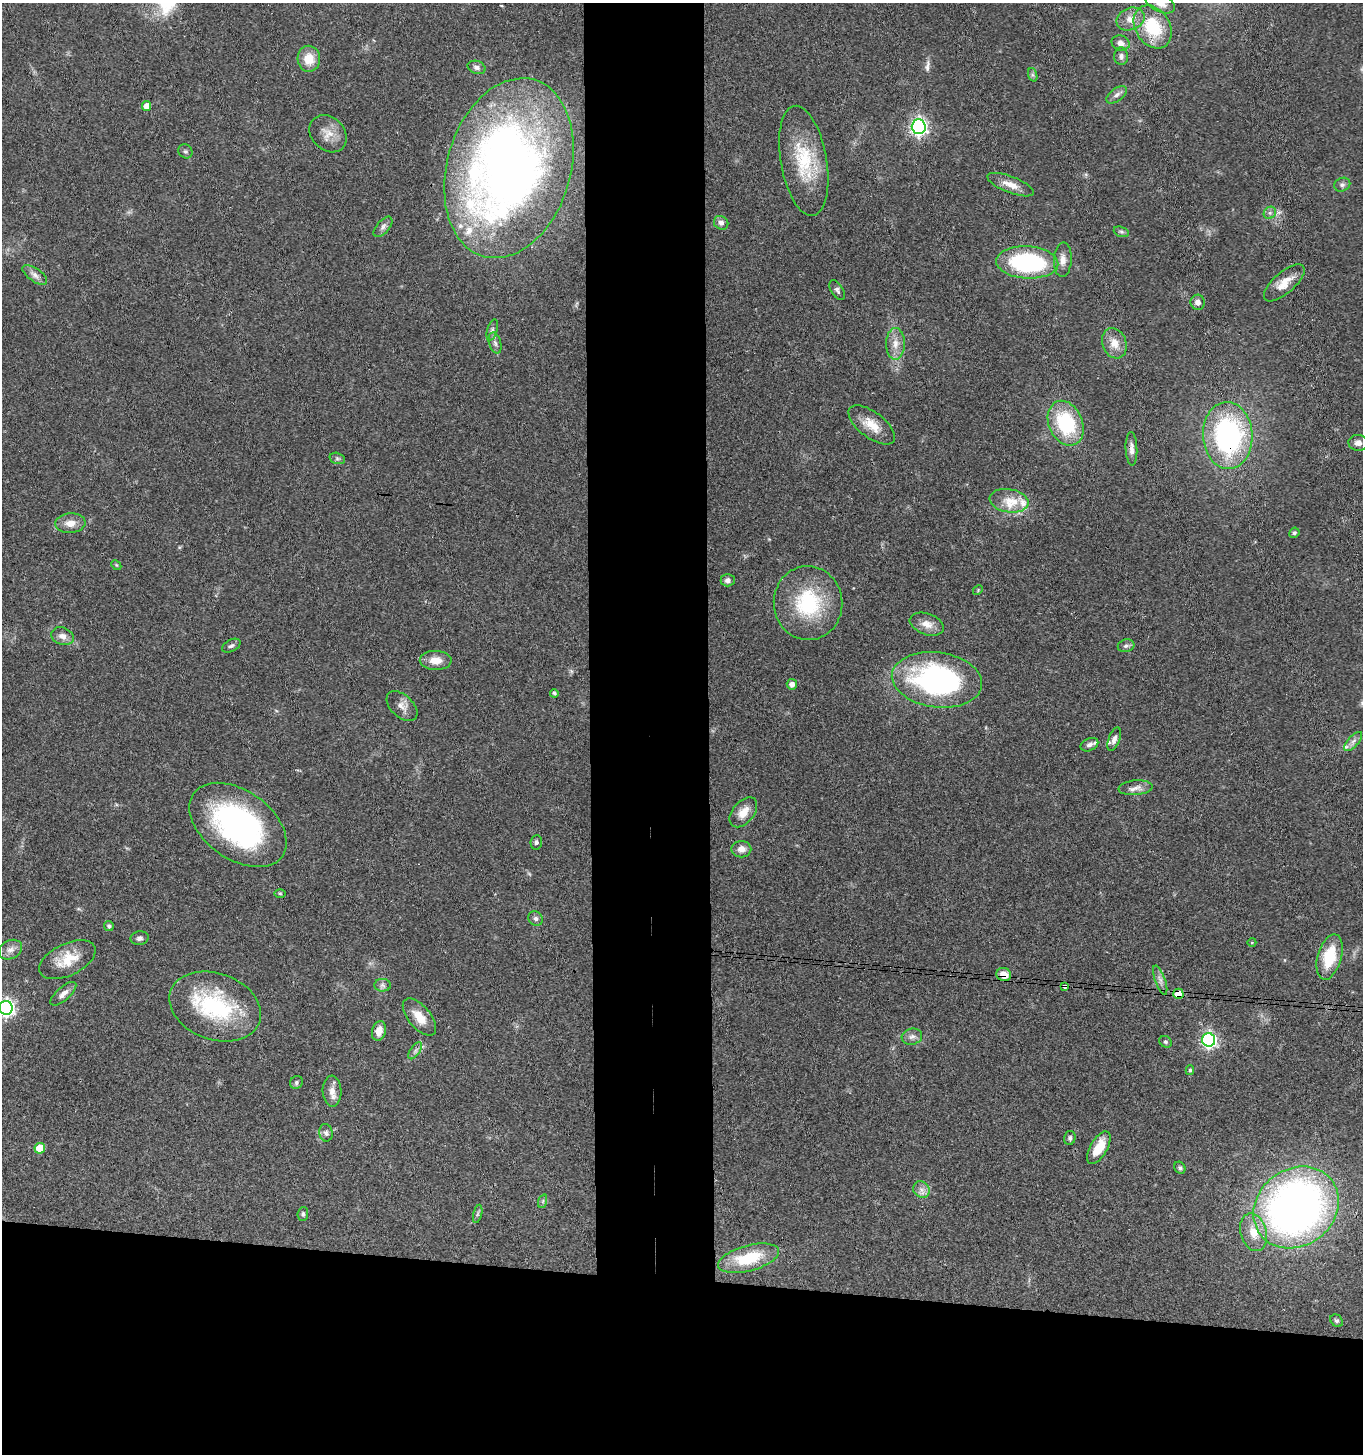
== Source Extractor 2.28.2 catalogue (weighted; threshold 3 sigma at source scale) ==
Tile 8 of 3 x 3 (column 2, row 3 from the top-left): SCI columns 1565-2925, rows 6-1457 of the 4443 x 4369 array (HDU 1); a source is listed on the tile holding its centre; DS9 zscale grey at full resolution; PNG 1365 x 1456 px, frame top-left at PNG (2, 3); each listed source drawn as its Kron ellipse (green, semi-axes under 4 px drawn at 4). Shown black and unused: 20% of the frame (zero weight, under 3 of 4 exposures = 6% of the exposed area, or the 3 px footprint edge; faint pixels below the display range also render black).
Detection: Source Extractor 2.28.2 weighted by HDU 2 'WHT'; one run over the whole footprint, this tile lists its part. Background 0.0671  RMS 0.0053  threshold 0.024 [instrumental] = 3 sigma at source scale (4.5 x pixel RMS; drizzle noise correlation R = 1.50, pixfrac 1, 0.05/0.05 arcsec/px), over >= 5 px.
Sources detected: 108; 1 long thin detection or spike segment (spike, bleed or trail) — neither listed nor drawn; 8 inside a brighter listed object's ellipse — not listed separately; the other 99 listed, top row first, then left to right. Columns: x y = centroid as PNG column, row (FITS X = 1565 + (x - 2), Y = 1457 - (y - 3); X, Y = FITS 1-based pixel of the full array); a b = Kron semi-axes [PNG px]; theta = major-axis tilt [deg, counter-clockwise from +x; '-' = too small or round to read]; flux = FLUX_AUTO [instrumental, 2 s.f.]
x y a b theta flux
1160 3 16 9 -25 5.9
1130 19 14 11 22 5.8
1153 27 23 17 -58 27
1121 43 9 7 -20 3
1121 56 9 7 -89 1.9
309 59 13 11 -88 9.3
477 67 9 6 -17 1.8
1033 75 7 4 -71 0.99
1117 95 12 6 36 2.2
147 106 5 4 - 5.1
919 127 7 7 - 190
328 134 20 16 -45 7.5
185 151 7 6 - 1.2
804 161 56 23 -80 32
509 168 92 62 74 390
1011 185 25 8 -21 6.3
1342 185 8 6 24 1.5
1270 213 6 5 - 1.3
721 223 7 6 - 2.4
383 227 12 6 49 2.2
1121 232 8 5 -19 1.1
1063 260 17 9 87 4.5
1027 262 31 16 -3 73
35 275 14 6 -35 2.9
1284 283 25 10 41 7.8
837 290 11 6 -58 1.6
1198 302 7 7 - 2.7
492 330 11 5 73 1.5
495 343 11 6 -74 2
1114 343 15 12 -69 6.6
895 344 16 9 90 5.6
1066 423 23 17 -66 39
872 425 27 13 -37 10
1228 435 33 24 -87 100
1358 443 9 8 - 2.7
1131 449 17 6 -87 3
337 458 8 5 -17 1.2
1009 501 20 11 -9 7.7
70 523 15 10 4 5.3
1294 533 5 4 - 0.88
116 565 5 4 - 0.64
728 580 7 6 - 1.9
978 590 5 4 - 0.57
808 603 37 34 -85 42
927 624 18 10 -20 5.3
62 636 11 8 -20 3.7
231 646 10 6 27 1.5
1126 646 8 6 12 1.5
436 660 16 9 -1 6.3
937 680 45 27 -8 110
792 684 5 5 - 3.2
554 693 4 3 - 1
402 706 18 11 -43 4.5
1114 739 12 5 70 2.4
1353 741 12 5 48 2.3
1089 745 9 6 25 2.1
1136 788 17 7 5 3.4
743 812 17 10 50 6.7
238 825 54 34 -35 120
536 842 7 5 83 1.2
741 849 10 8 0 3.5
280 893 5 3 - 0.61
536 918 8 7 - 1.6
109 926 5 4 - 1.1
140 938 9 7 10 1.7
1252 942 4 3 - 0.42
10 950 12 9 28 3.5
1330 957 23 12 74 21
67 960 30 16 26 13
1004 975 7 6 - 5.7
1160 980 15 5 -71 2.7
382 985 8 6 -1 1.7
1065 986 4 3 - 5.2
63 994 16 7 42 3.5
1178 994 5 5 - 12
215 1007 47 33 -20 56
6 1008 7 7 - 190
419 1017 22 11 -50 8.4
379 1031 10 7 74 5.4
912 1037 10 8 15 2.6
1209 1040 7 6 - 160
1166 1042 7 5 -32 0.98
415 1051 10 5 55 1.7
1190 1070 5 4 - 0.94
297 1082 7 6 - 1.2
332 1091 15 9 -88 4.4
326 1133 9 6 -82 1.8
1070 1138 7 5 77 1.2
40 1148 5 5 - 13
1099 1148 18 8 59 11
1180 1168 6 5 - 1.1
921 1190 9 7 -46 2.8
543 1201 7 4 72 1
1296 1207 45 38 38 350
303 1214 7 5 84 1.1
478 1214 9 4 76 1.1
1254 1232 19 13 -74 8.8
748 1258 31 13 15 24
1337 1321 7 5 -42 1.2
Overlapping masked pixels (flux is a lower limit): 4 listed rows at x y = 1228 435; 1004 975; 1065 986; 1178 994
Isophote crosses this tile's border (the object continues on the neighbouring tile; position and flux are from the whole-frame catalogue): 2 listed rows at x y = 1160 3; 6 1008